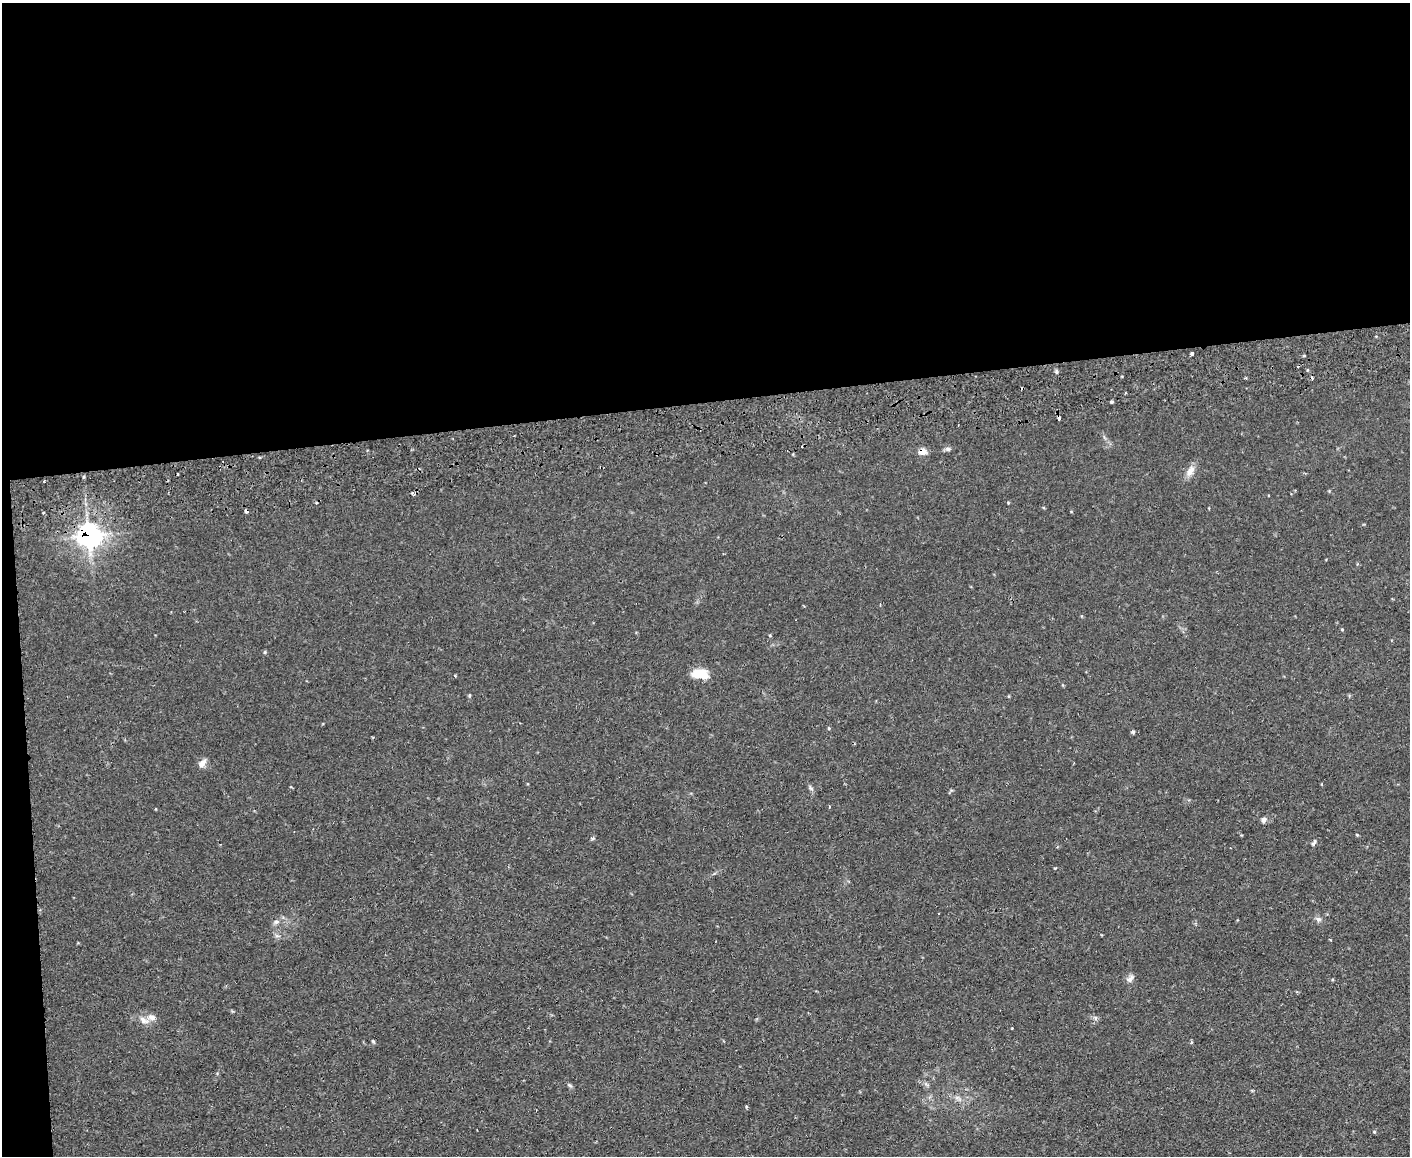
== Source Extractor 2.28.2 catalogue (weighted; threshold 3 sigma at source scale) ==
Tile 1 of 3 x 4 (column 1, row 1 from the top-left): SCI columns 132-1539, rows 3516-4669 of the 4595 x 4724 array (HDU 1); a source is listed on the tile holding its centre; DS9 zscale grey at full resolution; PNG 1412 x 1158 px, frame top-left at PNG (2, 3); no overlay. Shown black and unused: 36% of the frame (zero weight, under 2 of 3 exposures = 3% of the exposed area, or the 3 px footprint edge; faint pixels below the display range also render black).
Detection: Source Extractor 2.28.2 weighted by HDU 2 'WHT'; one run over the whole footprint, this tile lists its part. Background 0.0291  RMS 0.0052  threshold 0.0233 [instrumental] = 3 sigma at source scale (4.5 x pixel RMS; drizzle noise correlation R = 1.50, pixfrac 1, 0.05/0.05 arcsec/px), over >= 5 px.
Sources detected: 41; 7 cosmic-ray / hot-pixel residue — not listed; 1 inside a brighter listed object's ellipse — not listed separately; the other 33 listed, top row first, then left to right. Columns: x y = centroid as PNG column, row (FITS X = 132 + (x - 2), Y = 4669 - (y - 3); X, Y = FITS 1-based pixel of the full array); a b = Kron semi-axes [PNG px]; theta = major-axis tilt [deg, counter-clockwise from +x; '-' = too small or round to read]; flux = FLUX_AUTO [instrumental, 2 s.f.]
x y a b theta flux
1192 354 3 3 - 1.5
1246 378 4 3 - 0.53
1111 402 4 3 - 0.77
1059 418 4 3 - 2.8
948 449 8 5 -1 1.3
922 451 9 7 6 3.5
1190 471 17 8 62 4
44 481 2 2 - 0.37
413 493 3 3 - 3.6
246 511 4 3 - 2.9
43 512 3 2 - 0.67
89 536 11 10 - 190
1342 629 5 3 - 0.42
700 674 19 10 -8 9.9
455 676 3 3 - 0.61
829 728 4 3 - 0.59
1133 732 5 4 - 0.75
202 763 12 8 47 2.7
811 788 7 4 -46 1
829 807 3 3 - 0.89
1264 820 5 5 - 2.7
1357 835 4 3 - 0.5
592 838 7 3 7 0.69
1314 843 10 4 60 1.1
1318 919 8 6 -28 1.7
276 922 8 6 20 1.3
1130 979 12 7 45 2.1
144 1020 16 8 -26 3.5
1012 1028 2 2 - 0.39
373 1041 5 4 - 0.64
570 1085 7 4 -45 0.87
957 1098 9 5 -26 1.8
1374 1132 5 4 - 0.63
Overlapping masked pixels (flux is a lower limit): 4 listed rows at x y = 1059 418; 922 451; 246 511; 89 536
Unlisted compact peaks at least as high as the median listed source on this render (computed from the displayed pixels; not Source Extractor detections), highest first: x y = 1056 371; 265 652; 1055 868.